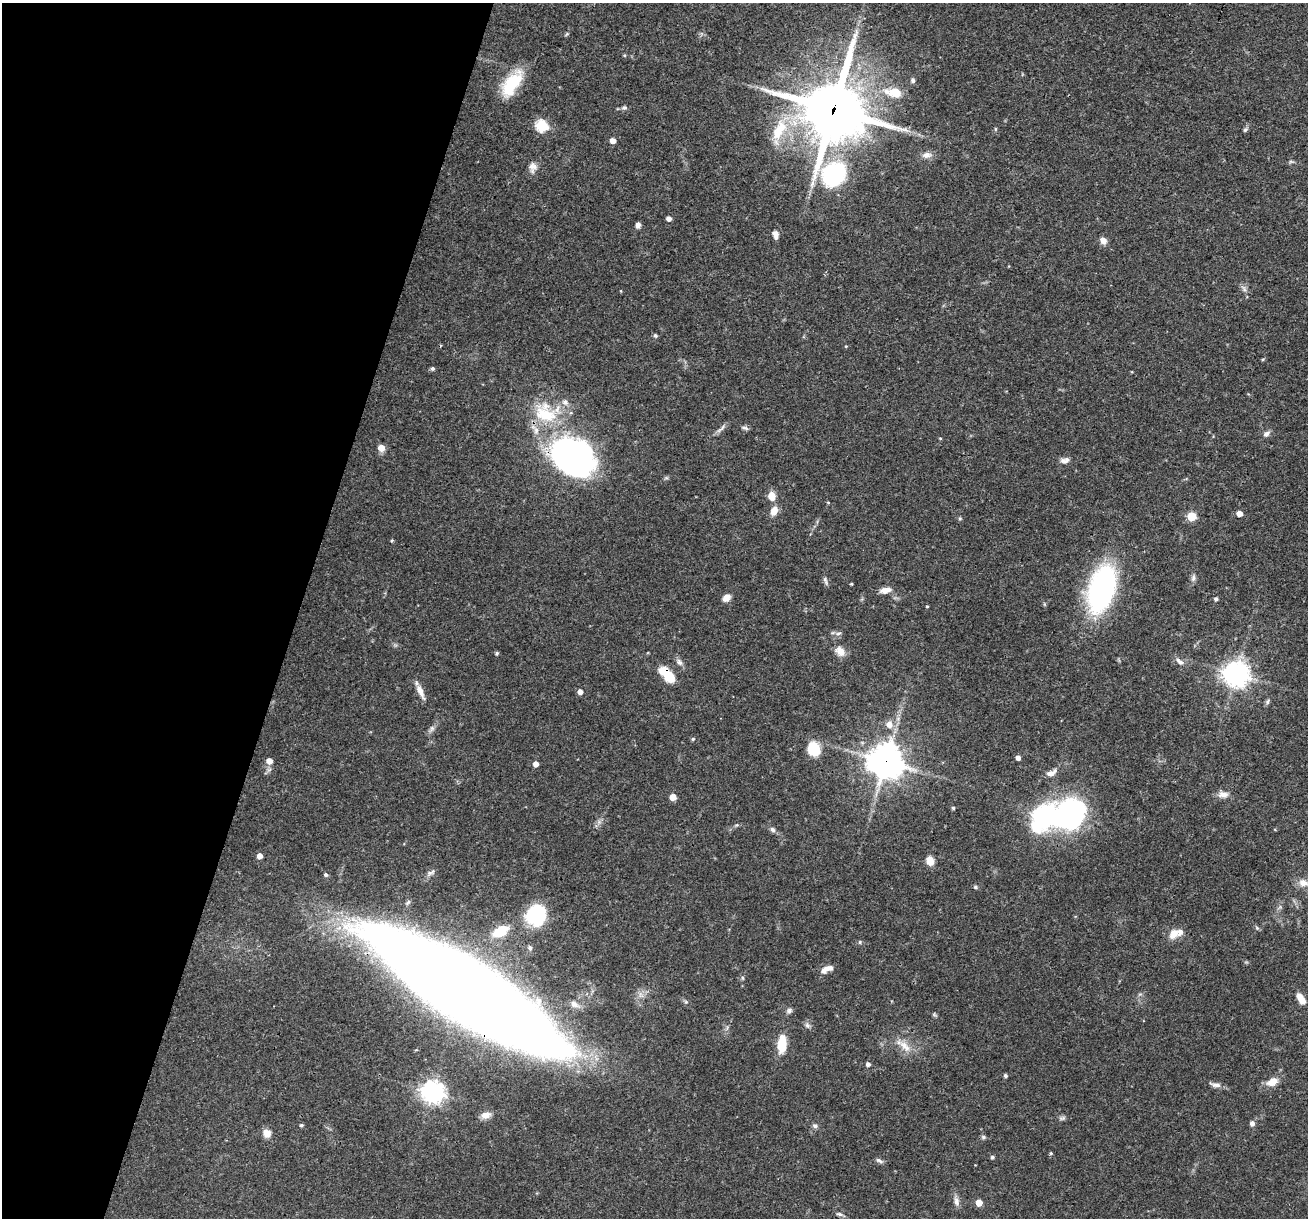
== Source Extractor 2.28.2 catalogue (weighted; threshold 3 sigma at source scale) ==
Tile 9 of 4 x 4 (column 1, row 3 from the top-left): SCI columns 1-1306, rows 1468-2683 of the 5240 x 5301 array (HDU 1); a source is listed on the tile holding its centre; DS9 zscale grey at full resolution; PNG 1310 x 1220 px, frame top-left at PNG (2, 3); no overlay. Shown black and unused: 23% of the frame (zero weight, under 3 of 4 exposures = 3% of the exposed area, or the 3 px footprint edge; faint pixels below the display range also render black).
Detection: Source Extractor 2.28.2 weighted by HDU 2 'WHT'; one run over the whole footprint, this tile lists its part. Background 0.0564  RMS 0.0032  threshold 0.0146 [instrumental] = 3 sigma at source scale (4.5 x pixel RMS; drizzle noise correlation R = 1.50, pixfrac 1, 0.05/0.05 arcsec/px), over >= 5 px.
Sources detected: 122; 3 inside a brighter object's white glare — not listed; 5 inside a brighter listed object's ellipse — not listed separately; the other 114 listed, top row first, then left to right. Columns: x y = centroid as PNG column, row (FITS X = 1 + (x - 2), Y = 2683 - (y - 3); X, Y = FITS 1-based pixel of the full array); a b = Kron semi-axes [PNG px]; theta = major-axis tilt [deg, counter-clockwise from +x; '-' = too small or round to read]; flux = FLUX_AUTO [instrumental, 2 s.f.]
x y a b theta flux
567 34 6 4 36 0.4
624 55 4 4 - 0.34
913 81 6 5 - 0.67
512 84 35 15 55 13
895 92 18 13 -12 5.7
624 108 7 6 - 0.74
834 110 24 23 - 1600
541 126 6 6 - 33
995 129 5 3 - 0.35
779 130 36 16 63 12
1245 130 8 5 41 0.61
613 141 5 4 - 2.4
927 155 13 8 9 1.9
1291 162 6 4 -18 0.5
533 167 14 10 86 2
834 175 22 19 47 39
669 218 5 4 - 1.5
638 225 6 5 - 1.3
775 234 10 7 -74 1.5
1103 240 9 7 -42 1.8
1244 289 11 3 -65 0.83
621 291 4 3 - 0.23
655 335 5 4 - 0.57
846 346 4 3 - 0.27
432 368 5 5 - 0.69
545 414 38 24 -3 18
745 428 10 5 -18 0.75
721 429 18 4 42 1.3
1266 434 10 6 38 1.1
940 438 5 3 - 0.26
381 448 6 5 - 3.6
571 456 38 31 -27 130
1067 460 8 8 - 1.1
772 496 8 7 - 3.9
828 502 5 3 - 0.29
774 511 11 7 68 3.1
1239 513 5 4 - 2.4
1192 516 5 5 - 13
960 518 5 5 - 0.41
392 540 5 3 - 0.3
1193 578 9 6 81 0.98
825 581 13 4 -71 0.85
851 584 3 3 - 0.34
1101 589 35 18 72 81
886 590 14 7 14 2.4
726 598 9 7 43 2.2
1216 599 5 4 - 0.74
927 606 3 3 - 0.32
838 633 8 4 9 0.67
840 651 12 9 -54 3
497 653 4 4 - 0.54
679 662 11 6 -49 1.3
1180 662 12 6 -38 1.5
1236 674 9 9 - 260
668 675 15 9 -60 8.4
420 692 21 6 -66 2.5
580 692 4 4 - 1.8
1267 701 7 5 65 0.65
889 724 9 9 - 2.5
432 728 9 6 75 0.95
693 739 4 4 - 0.42
814 749 12 11 - 10
1018 758 4 4 - 1.6
269 761 6 5 - 2.5
886 761 12 11 - 580
536 764 5 5 - 1.9
1051 773 16 8 26 2.1
1223 794 15 9 0 2.1
673 797 5 5 - 3.9
953 808 4 3 - 0.56
1069 814 75 25 7 91
1042 818 5 4 - 110
773 830 8 6 -46 0.92
259 856 4 4 - 2.3
930 861 11 8 -74 2.6
430 873 14 6 32 1.2
326 875 5 4 - 0.7
1303 883 14 10 -15 3
975 887 6 5 - 0.53
536 915 21 19 54 21
1257 928 6 4 -46 0.5
500 931 14 8 27 9.8
1173 934 15 11 57 3.2
860 942 5 4 - 0.43
530 948 8 5 -80 0.72
827 969 14 7 9 2.1
743 978 6 4 -89 0.42
465 991 156 38 -32 1300
1301 999 12 6 -58 3.8
686 1002 6 4 -44 0.49
574 1004 11 8 -30 1.9
789 1010 8 6 31 0.86
934 1014 6 5 - 0.45
807 1025 8 6 -39 0.92
782 1044 18 8 85 8.2
905 1046 21 10 -45 4
868 1064 5 4 - 1.1
1005 1076 4 4 - 0.66
1272 1082 13 9 27 3.7
1216 1085 15 6 -9 1.6
433 1092 8 7 - 240
486 1115 13 8 9 2
1062 1118 10 5 18 0.78
1252 1123 7 6 - 1.1
301 1125 4 4 - 0.51
815 1126 7 6 - 0.84
267 1133 11 9 -58 2.5
983 1137 7 5 -1 0.59
1051 1153 4 4 - 0.39
992 1157 4 4 - 0.67
879 1161 11 5 -25 0.82
956 1201 13 7 -77 1.6
979 1203 5 5 - 3.9
839 1214 9 5 -15 0.79
Overlapping masked pixels (flux is a lower limit): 5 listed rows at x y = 834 110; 571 456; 668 675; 886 761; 465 991
Isophote crosses this tile's border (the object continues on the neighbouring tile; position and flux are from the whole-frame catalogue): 1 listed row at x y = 1303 883